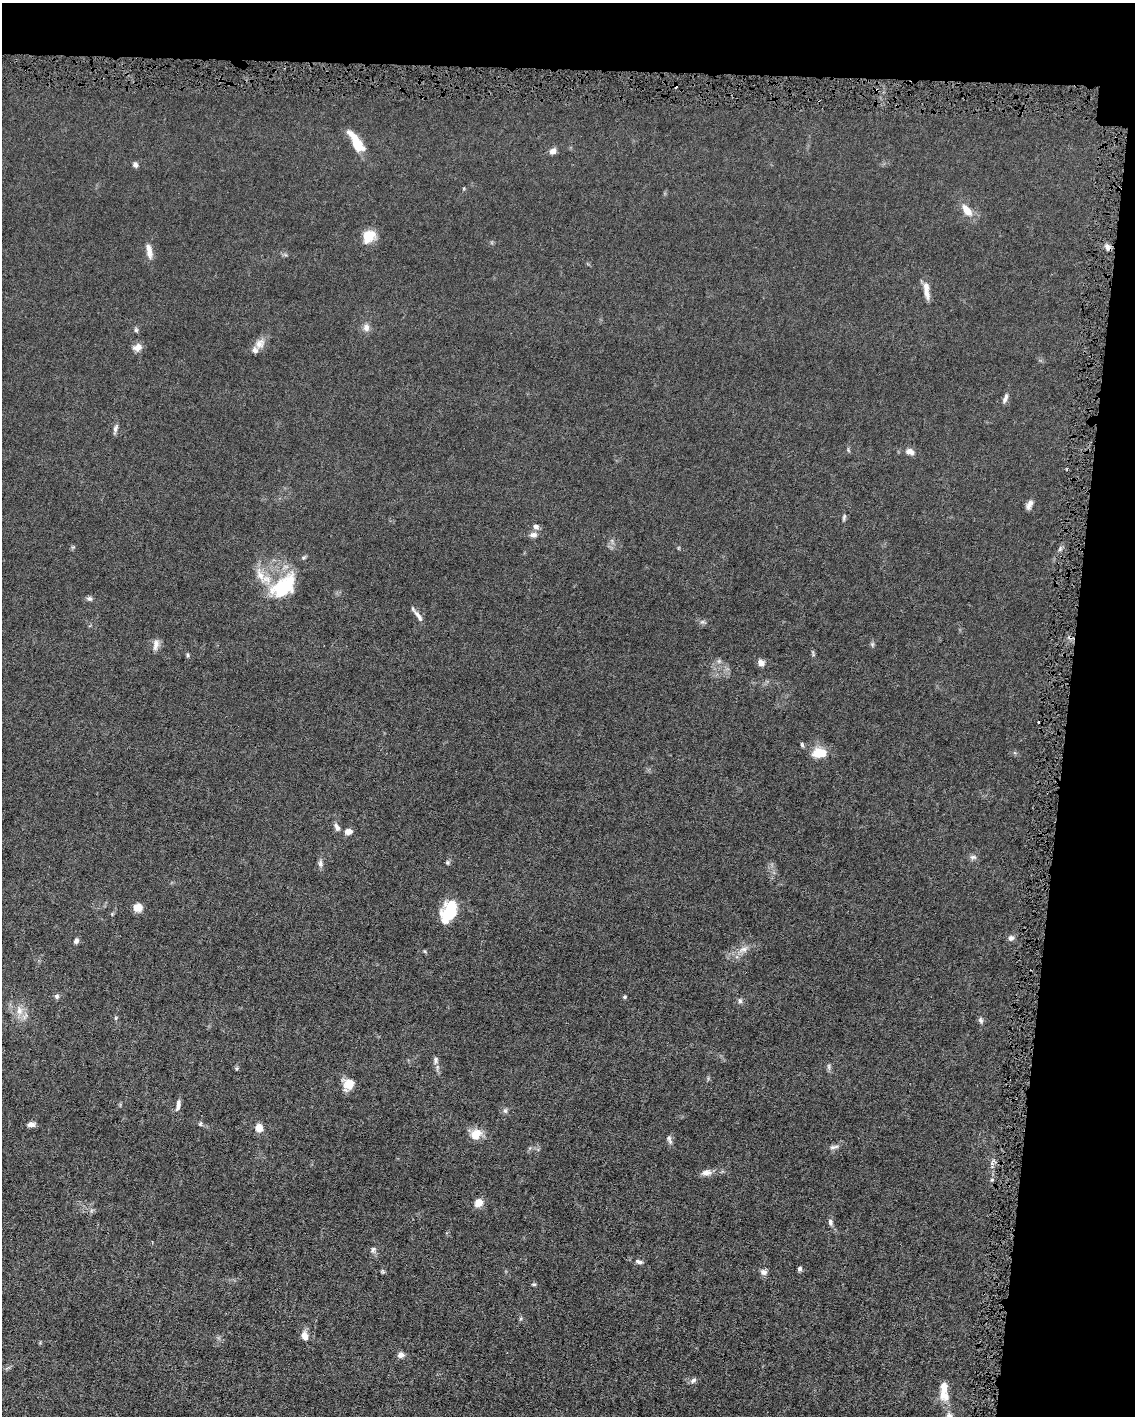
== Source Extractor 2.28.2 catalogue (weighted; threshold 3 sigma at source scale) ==
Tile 4 of 4 x 3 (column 4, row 1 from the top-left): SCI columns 3400-4532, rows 2935-4348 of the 4532 x 4563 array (HDU 1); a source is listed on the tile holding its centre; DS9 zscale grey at full resolution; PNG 1137 x 1418 px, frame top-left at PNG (2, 3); no overlay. Shown black and unused: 11% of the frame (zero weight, under 4 of 8 exposures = <1% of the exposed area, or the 3 px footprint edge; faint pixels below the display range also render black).
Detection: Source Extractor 2.28.2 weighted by HDU 2 'WHT'; one run over the whole footprint, this tile lists its part. Background 0.0155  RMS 0.0022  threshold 0.00912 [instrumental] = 3 sigma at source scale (4.09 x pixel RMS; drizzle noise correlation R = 1.36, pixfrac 0.8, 0.05/0.05 arcsec/px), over >= 5 px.
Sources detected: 78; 4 inside a brighter listed object's ellipse — not listed separately; the other 74 listed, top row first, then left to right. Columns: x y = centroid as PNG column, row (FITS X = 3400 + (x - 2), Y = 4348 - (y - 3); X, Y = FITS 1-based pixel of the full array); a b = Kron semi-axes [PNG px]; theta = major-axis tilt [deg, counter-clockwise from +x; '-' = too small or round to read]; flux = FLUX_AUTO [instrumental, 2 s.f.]
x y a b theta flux
675 86 4 3 - 1
357 143 22 12 -50 3.8
553 151 8 6 38 1
135 165 6 6 - 0.63
967 210 15 8 -50 2.5
369 236 17 13 46 3.2
1108 247 9 6 -48 0.75
149 251 20 7 -80 1.6
926 294 17 8 -69 1.5
366 328 10 9 - 1.1
136 330 7 5 -89 0.36
260 344 14 12 44 1.6
138 347 10 8 20 1.5
1005 398 14 5 70 0.77
115 429 13 5 73 0.64
910 452 11 8 -12 1.2
1029 505 12 6 65 0.94
844 517 9 4 80 0.36
536 527 8 6 -35 0.76
533 535 9 7 2 0.9
260 575 17 10 -56 2.6
284 587 37 25 33 11
89 598 8 5 -30 0.51
418 616 19 5 -55 1
702 622 7 4 18 0.37
872 644 6 5 - 0.33
156 645 16 8 78 1.2
188 655 6 4 77 0.28
719 661 6 5 - 0.4
761 663 7 6 - 1.2
802 745 7 4 -64 0.32
819 753 15 10 1 4.1
337 827 11 6 -65 0.8
348 831 9 7 10 1.2
973 857 10 6 -6 0.61
447 862 7 6 - 0.34
320 864 11 6 -84 0.69
137 907 9 8 - 2
449 912 18 11 66 11
1011 938 8 7 - 0.62
76 941 6 5 - 0.69
744 949 14 8 12 1.4
57 996 7 7 - 0.48
624 997 5 4 - 0.29
740 1001 8 5 -75 0.48
19 1011 13 9 -75 1.9
116 1018 6 4 89 0.25
981 1020 9 5 -72 0.49
436 1060 12 5 84 0.68
829 1066 10 4 -90 0.44
237 1068 6 5 - 0.3
349 1084 12 11 - 3
178 1105 12 6 78 0.98
505 1111 7 6 - 0.49
31 1124 10 6 4 0.78
200 1124 6 5 - 0.3
259 1128 8 6 89 2.2
476 1134 14 11 48 2.9
669 1140 14 5 -74 0.66
834 1147 14 5 11 0.69
706 1172 13 7 5 1.2
478 1202 8 7 - 2.4
830 1222 9 6 -74 0.62
373 1250 9 6 76 0.59
639 1262 10 5 -15 0.72
800 1269 6 5 - 0.46
383 1272 7 4 -58 0.28
763 1272 8 6 -11 0.9
534 1284 6 4 -6 0.26
304 1336 10 7 -72 1.6
401 1355 8 8 - 0.84
693 1380 9 5 38 0.57
944 1390 26 9 -88 3.5
949 1416 8 7 - 0.72
Overlapping masked pixels (flux is a lower limit): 2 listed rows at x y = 675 86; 1108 247
Isophote crosses this tile's border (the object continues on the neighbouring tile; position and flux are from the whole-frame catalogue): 1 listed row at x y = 949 1416